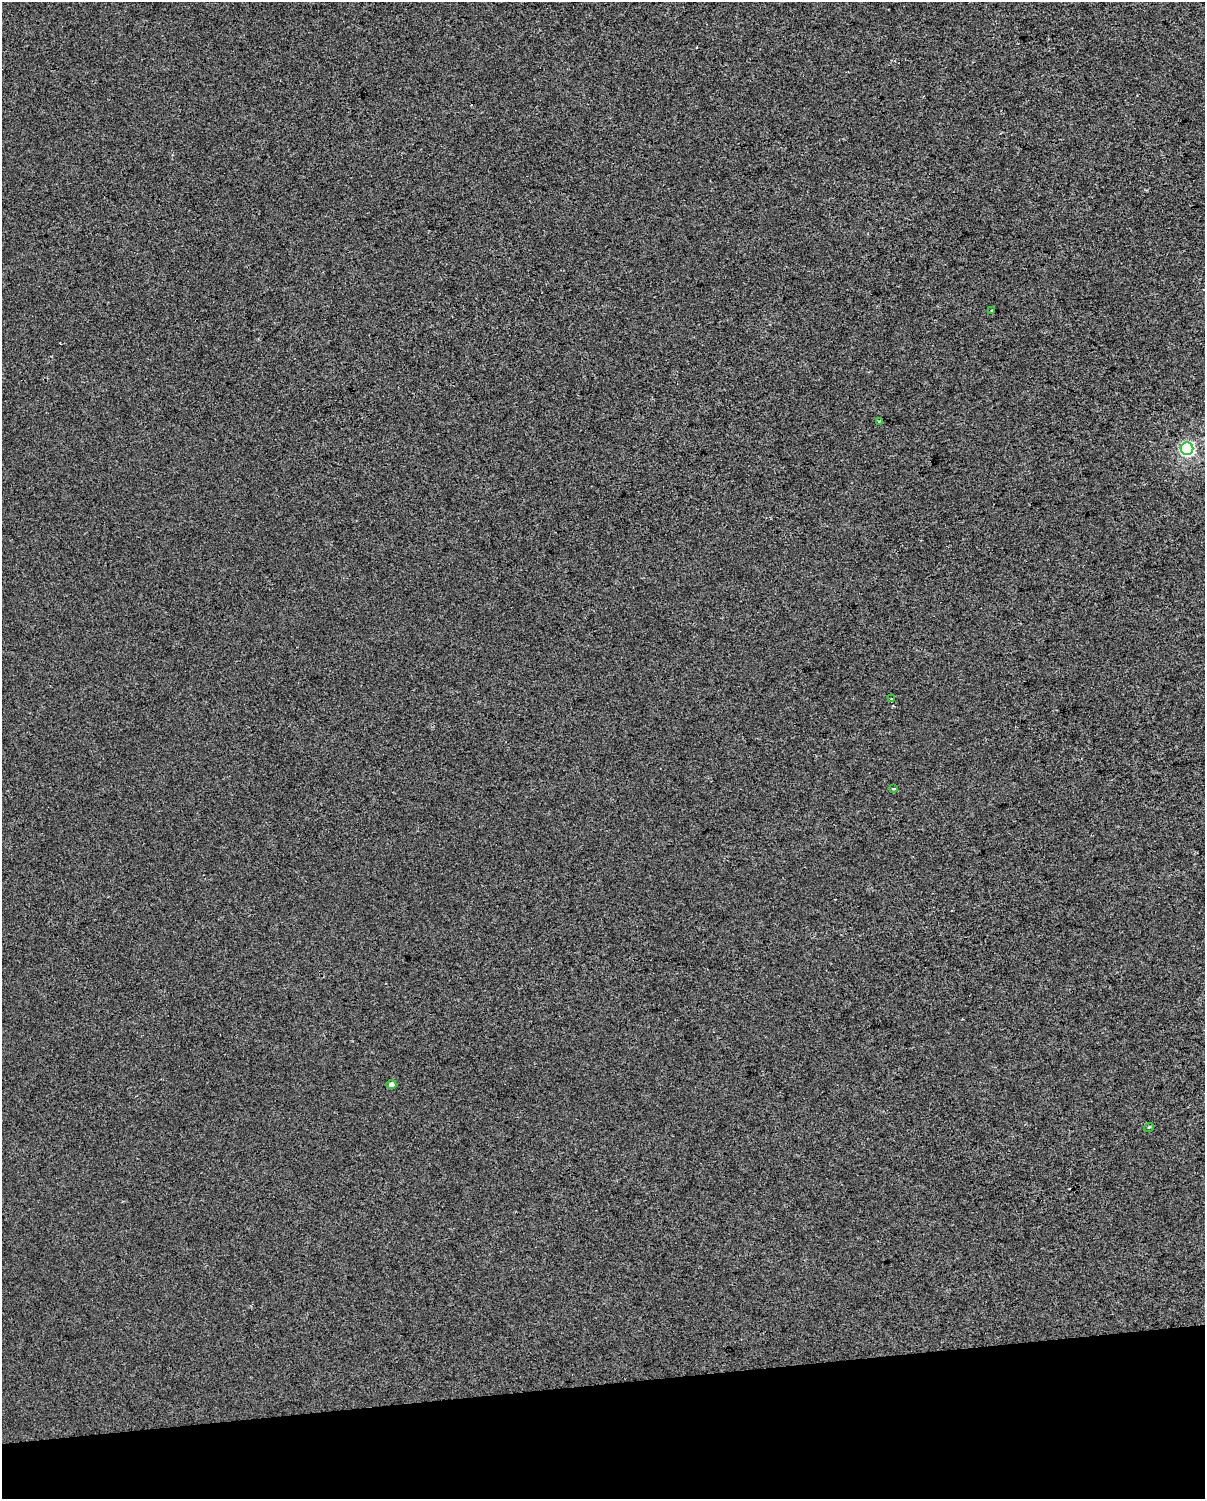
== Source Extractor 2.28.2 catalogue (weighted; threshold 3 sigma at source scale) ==
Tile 10 of 4 x 3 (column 2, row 3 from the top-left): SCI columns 1204-2406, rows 68-1564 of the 4811 x 4580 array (HDU 1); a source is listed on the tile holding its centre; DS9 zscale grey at full resolution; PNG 1207 x 1501 px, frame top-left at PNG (2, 2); each listed source drawn as its Kron ellipse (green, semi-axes under 4 px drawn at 4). Shown black and unused: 8% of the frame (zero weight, under 2 of 3 exposures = <1% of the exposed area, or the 3 px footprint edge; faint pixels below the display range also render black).
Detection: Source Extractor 2.28.2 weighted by HDU 2 'WHT'; one run over the whole footprint, this tile lists its part. Background -4.88e-06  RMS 0.0056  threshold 0.0252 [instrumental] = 3 sigma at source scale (4.5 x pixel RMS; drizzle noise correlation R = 1.50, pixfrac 1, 0.0396/0.0396 arcsec/px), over >= 5 px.
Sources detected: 7; all 7 listed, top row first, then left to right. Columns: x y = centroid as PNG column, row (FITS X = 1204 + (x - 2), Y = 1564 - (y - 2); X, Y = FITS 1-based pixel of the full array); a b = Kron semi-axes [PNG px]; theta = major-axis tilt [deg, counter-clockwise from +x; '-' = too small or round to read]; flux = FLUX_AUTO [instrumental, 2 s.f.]
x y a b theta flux
992 311 3 3 - 2.6
879 421 3 2 - 0.62
1187 449 6 6 - 110
891 699 3 3 - 0.65
893 789 3 3 - 1.4
391 1084 5 4 - 3.7
1149 1127 5 3 - 0.56